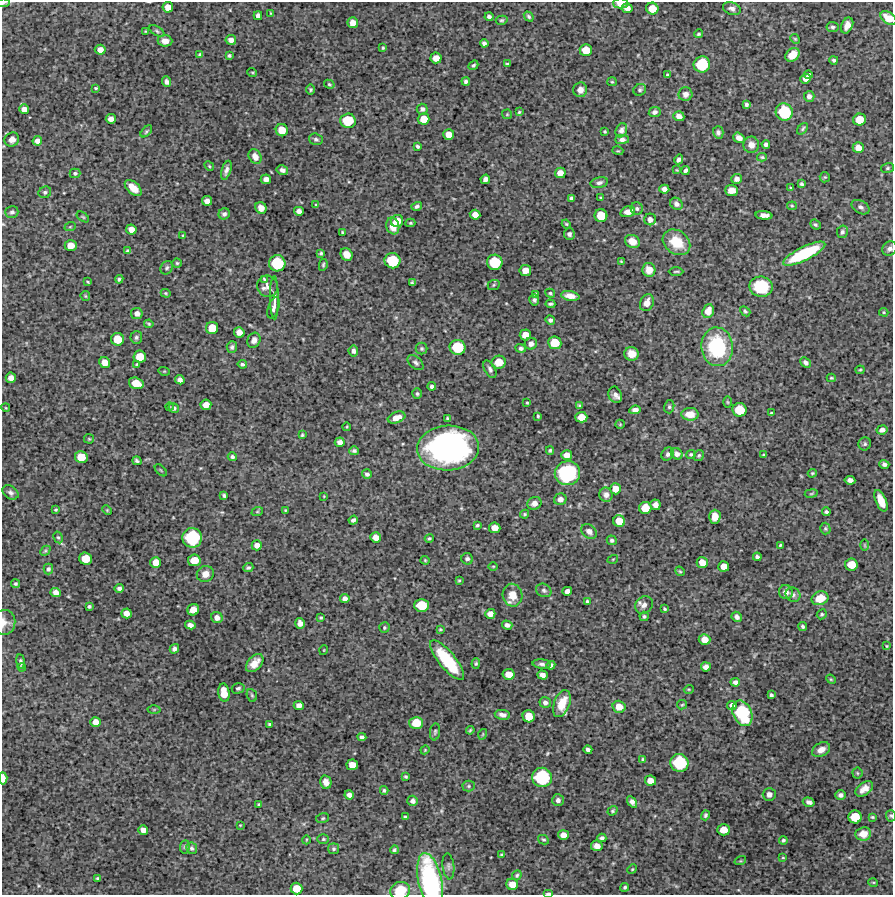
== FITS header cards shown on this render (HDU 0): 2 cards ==
NAXIS1  =                  891 /Length X axis
NAXIS2  =                  893 /Length Y axis

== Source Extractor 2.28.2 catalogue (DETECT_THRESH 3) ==
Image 891 x 893 px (HDU 0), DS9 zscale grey, 1 PNG px = 1 image px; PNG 895 x 897 px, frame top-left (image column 1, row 893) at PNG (2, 2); each listed source drawn as its Kron ellipse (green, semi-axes under 4 px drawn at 4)
Background 4400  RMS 240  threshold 713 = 3 sigma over >= 5 px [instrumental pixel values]
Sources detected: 418; all 418 listed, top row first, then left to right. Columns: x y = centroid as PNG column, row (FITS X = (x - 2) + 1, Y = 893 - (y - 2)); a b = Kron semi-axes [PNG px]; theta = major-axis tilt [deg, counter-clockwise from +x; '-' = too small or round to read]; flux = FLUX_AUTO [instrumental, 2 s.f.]
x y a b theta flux
3 3 7 4 8 2.9e+04
621 3 7 5 0 1.8e+05
168 7 5 5 - 1.4e+05
627 8 5 4 - 8.5e+04
652 9 6 6 - 2.4e+05
732 9 9 6 -20 5.9e+04
271 13 3 2 - 1.5e+04
258 16 4 4 - 7.0e+04
489 17 4 3 - 4.0e+04
529 17 5 4 - 2.8e+04
888 18 9 5 -34 1.8e+05
502 20 6 4 14 2.2e+04
353 23 5 5 - 1.2e+05
847 25 8 5 65 1.2e+05
832 27 6 5 - 3.4e+04
146 31 3 2 - 1.5e+04
157 31 8 4 -31 3.2e+04
698 34 4 3 - 2.6e+04
795 39 5 4 - 1.8e+04
231 40 5 5 - 8.3e+04
165 41 7 5 -5 1.0e+05
484 43 4 4 - 4.1e+04
383 48 4 3 - 1.9e+04
100 50 5 5 - 1.1e+05
586 50 6 6 - 2.4e+05
200 54 4 4 - 2.4e+04
792 55 8 6 41 2.3e+05
229 56 4 3 - 2.6e+04
436 58 5 5 - 1.5e+05
834 60 4 4 - 2.8e+04
507 64 4 3 - 2.3e+04
702 64 8 8 - 6.6e+05
473 65 5 3 - 2.3e+04
252 72 5 3 - 1.4e+04
667 75 3 3 - 2.2e+04
808 75 4 4 - 3.6e+04
806 79 5 4 - 9.2e+04
466 81 4 3 - 3.6e+04
167 82 5 4 - 4.6e+04
612 82 5 4 - 1.9e+04
329 84 5 4 - 2.0e+04
96 88 3 3 - 1.7e+04
311 90 5 4 - 2.3e+04
580 90 7 7 - 8.5e+04
640 90 6 5 - 3.0e+04
685 94 7 6 - 8.3e+04
809 96 5 5 - 5.3e+04
746 104 4 4 - 3.3e+04
24 109 5 5 - 1.0e+05
422 109 5 5 - 4.7e+04
519 112 3 3 - 1.6e+04
655 112 6 5 - 5.3e+04
784 112 9 8 - 7.7e+05
507 114 5 5 - 1.7e+04
679 116 5 5 - 8.7e+04
111 119 5 5 - 8.9e+04
424 119 6 5 - 1.8e+05
860 119 6 6 - 2.5e+05
348 121 8 7 - 4.7e+05
803 129 7 3 50 2.5e+04
282 130 6 6 - 2.3e+05
621 130 7 5 66 6.0e+04
146 131 7 4 46 2.6e+04
605 131 3 3 - 1.8e+04
718 132 6 5 - 4.5e+04
449 134 5 5 - 1.6e+05
739 138 6 4 -35 8.4e+04
12 139 7 7 - 8.2e+04
316 139 7 5 -18 3.6e+04
622 139 6 4 1 5.3e+04
37 141 5 4 - 8.7e+04
766 144 4 4 - 4.6e+04
751 145 8 8 - 1.1e+05
417 146 4 3 - 2.8e+04
858 148 5 5 - 1.4e+05
618 151 5 3 - 1.4e+04
255 157 8 6 -56 1.1e+05
762 157 5 4 - 2.1e+04
679 159 5 4 - 4.9e+04
209 166 5 4 - 2.0e+04
888 168 6 5 - 2.7e+04
226 170 10 4 72 5.9e+04
282 170 6 5 - 5.3e+04
677 170 4 2 - 1.1e+04
686 170 4 3 - 3.5e+04
75 173 5 4 - 3.1e+04
560 173 5 5 - 1.3e+05
825 177 5 5 - 1.7e+04
266 179 5 5 - 8.3e+04
485 179 5 4 - 6.8e+04
737 179 5 5 - 6.1e+04
599 183 9 5 12 4.8e+04
802 184 4 3 - 2.8e+04
133 188 10 6 -42 1.5e+05
791 188 4 3 - 1.7e+04
664 189 5 4 - 6.8e+04
732 190 6 5 - 1.2e+05
45 192 6 5 - 3.7e+04
571 198 4 3 - 3.3e+04
601 198 3 2 - 1.5e+04
207 201 5 4 - 9.0e+04
676 204 7 5 -43 5.5e+04
316 205 3 3 - 1.3e+04
417 206 5 4 - 3.9e+04
792 206 5 4 - 1.8e+04
861 207 9 6 -30 5.9e+04
261 208 6 5 - 9.6e+04
637 208 6 6 - 4.2e+04
299 211 5 4 - 6.6e+04
12 212 6 6 - 4.1e+04
628 212 7 5 17 1.0e+05
224 214 6 5 - 4.7e+04
475 215 5 4 - 1.2e+05
764 215 8 4 -5 8.7e+04
601 216 6 6 - 3.4e+05
83 217 7 3 -36 2.0e+04
650 219 6 6 - 7.0e+04
397 221 6 6 - 2.0e+05
410 223 5 4 - 2.2e+04
566 224 4 3 - 1.7e+04
815 225 5 4 - 2.7e+04
393 226 8 6 -75 1.7e+05
70 227 6 3 19 1.7e+04
131 229 5 5 - 1.2e+05
342 232 3 2 - 1.5e+04
842 232 6 5 - 3.7e+04
569 234 6 5 - 4.3e+04
183 235 4 3 - 1.4e+04
632 241 8 6 -29 1.4e+05
676 242 15 11 -36 4.2e+05
71 245 6 5 - 1.8e+05
890 249 7 7 - 6.2e+04
128 251 4 4 - 3.4e+04
321 253 3 3 - 2.2e+04
347 254 6 5 - 1.4e+05
804 254 23 7 26 1.1e+06
392 261 8 7 - 5.8e+05
621 261 3 2 - 1.3e+04
495 262 8 7 - 5.6e+05
177 263 4 4 - 2.2e+04
277 263 8 8 - 6.7e+05
323 265 6 4 80 2.4e+04
167 268 7 6 - 3.5e+04
525 270 5 5 - 1.5e+05
649 270 7 6 - 1.6e+05
676 271 7 3 0 2.3e+04
119 279 4 3 - 2.5e+04
264 279 3 2 - 1.5e+04
88 282 4 2 - 1.7e+04
412 283 3 3 - 2.4e+04
494 285 6 5 - 2.2e+04
267 286 11 10 - 9.5e+04
761 287 11 10 - 6.4e+05
166 293 5 4 - 1.7e+04
550 293 5 4 - 2.3e+04
535 294 4 3 - 2.6e+04
85 296 5 4 - 1.7e+04
570 296 9 5 -10 1.1e+05
274 298 22 4 -90 7.5e+04
534 300 6 5 - 3.8e+04
647 303 9 6 65 1.2e+05
550 304 5 3 - 2.9e+04
274 308 11 5 73 6.5e+04
708 311 7 5 70 1.3e+05
745 311 6 4 -42 2.9e+04
884 312 4 4 - 1.7e+04
137 313 6 5 - 8.2e+04
550 320 5 4 - 4.4e+04
149 324 5 4 - 1.9e+04
212 328 6 6 - 2.7e+05
239 332 5 5 - 1.2e+05
525 335 6 5 - 1.7e+05
136 337 6 6 - 3.4e+04
117 339 6 6 - 3.0e+05
254 340 8 6 67 6.5e+04
555 343 6 6 - 3.2e+05
531 344 6 6 - 8.1e+04
232 347 6 5 - 3.8e+04
457 347 8 7 - 5.4e+05
717 347 19 16 -83 1.2e+06
521 348 5 4 - 4.0e+04
422 349 6 6 - 2.6e+04
353 351 5 5 - 4.6e+04
631 354 7 7 - 1.7e+05
140 357 6 6 - 2.6e+05
105 362 6 5 - 1.4e+05
499 362 7 6 - 2.4e+05
416 363 9 5 -41 4.4e+04
806 363 6 4 -44 5.0e+04
137 364 4 4 - 1.9e+04
242 364 4 4 - 3.4e+04
490 369 10 5 -61 4.9e+04
860 370 4 4 - 1.8e+04
164 371 6 3 -17 1.4e+04
11 378 5 5 - 1.1e+05
831 378 4 3 - 2.0e+04
180 380 5 4 - 6.0e+04
136 383 7 5 -17 2.7e+05
432 386 4 3 - 4.4e+04
417 394 5 4 - 2.8e+04
615 395 8 6 -68 7.1e+04
727 402 5 3 - 1.6e+04
527 403 3 3 - 1.6e+04
206 405 5 5 - 1.4e+05
580 406 4 3 - 2.3e+04
169 407 4 2 - 1.3e+04
669 407 6 5 - 3.0e+04
6 408 4 3 - 1.4e+04
174 408 5 4 - 3.5e+04
635 410 6 4 10 6.6e+04
740 410 7 7 - 3.8e+05
771 413 3 3 - 1.6e+04
690 414 8 6 -3 1.9e+05
538 416 3 3 - 1.9e+04
581 417 6 5 - 2.0e+05
396 418 9 5 20 1.4e+05
448 419 4 3 - 2.9e+04
620 424 5 4 - 1.6e+04
347 427 4 3 - 1.4e+04
882 430 5 4 - 7.5e+04
302 435 4 3 - 2.1e+04
89 439 5 5 - 1.8e+04
340 442 5 4 - 7.3e+04
865 444 6 6 - 3.2e+04
448 448 31 22 3 4.5e+06
550 450 4 3 - 2.2e+04
354 451 5 4 - 3.2e+04
668 454 7 5 51 4.3e+04
677 454 6 5 - 5.9e+04
567 455 5 5 - 1.2e+05
691 455 5 4 - 2.7e+04
699 455 6 4 57 2.5e+04
764 455 3 2 - 1.7e+04
81 457 6 6 - 2.6e+05
232 457 4 4 - 3.6e+04
137 461 5 3 - 2.8e+04
884 464 5 4 - 4.4e+04
161 470 7 3 -45 1.4e+04
567 473 13 12 - 1.3e+06
812 473 4 3 - 1.8e+04
367 474 5 4 - 4.0e+04
850 480 5 4 - 6.2e+04
615 489 5 5 - 1.6e+05
10 492 9 6 -34 4.9e+04
811 493 6 3 9 1.7e+04
224 495 4 3 - 2.7e+04
606 495 7 6 - 6.9e+04
324 496 3 2 - 1.1e+04
560 499 6 6 - 6.9e+04
881 501 11 5 -67 2.4e+05
534 503 7 6 - 8.2e+04
655 505 5 5 - 7.1e+04
645 508 6 6 - 2.5e+05
56 510 3 3 - 1.8e+04
107 510 5 4 - 1.6e+04
285 510 3 3 - 1.5e+04
257 512 6 4 19 1.7e+04
826 512 4 3 - 3.6e+04
525 514 4 3 - 1.9e+04
715 517 7 6 - 1.6e+05
353 520 5 4 - 4.4e+04
619 521 6 5 - 2.3e+05
477 525 4 3 - 2.1e+04
495 528 6 5 - 1.5e+05
825 529 6 5 - 2.6e+04
589 531 8 6 -36 8.0e+04
58 537 6 4 -61 2.7e+04
376 537 5 5 - 1.2e+05
192 538 10 10 - 1.0e+06
429 538 4 4 - 2.3e+04
612 540 5 4 - 3.1e+04
257 545 5 5 - 8.7e+04
780 545 4 3 - 1.9e+04
865 545 6 4 -89 1.9e+04
45 551 6 4 44 2.0e+04
757 557 4 3 - 3.9e+04
86 559 6 6 - 3.0e+05
467 559 6 5 - 4.2e+04
613 559 5 3 - 1.4e+04
194 560 6 6 - 2.5e+05
425 560 4 4 - 1.7e+04
156 562 5 5 - 1.6e+05
702 562 5 5 - 1.6e+05
851 565 6 6 - 2.7e+05
493 566 5 3 - 1.3e+04
724 566 5 5 - 1.4e+05
248 568 5 4 - 3.1e+04
48 569 5 4 - 3.1e+04
680 571 5 4 - 1.9e+04
205 574 8 8 - 1.2e+05
459 580 3 2 - 1.6e+04
15 584 4 4 - 2.2e+04
119 588 4 4 - 3.6e+04
544 590 8 6 -29 3.8e+04
567 591 5 4 - 7.7e+04
56 592 5 4 - 8.6e+04
786 592 7 6 - 8.3e+04
512 595 11 10 - 2.2e+05
793 595 7 7 - 4.8e+04
345 598 4 4 - 5.6e+04
820 598 8 6 21 2.6e+05
587 601 4 4 - 2.8e+04
421 605 7 6 - 4.1e+05
644 605 9 8 - 8.0e+04
89 606 3 3 - 2.6e+04
665 609 4 3 - 2.0e+04
193 610 6 5 - 1.8e+05
126 613 5 5 - 1.1e+05
490 614 5 5 - 1.2e+05
822 614 5 4 - 2.6e+04
644 616 4 4 - 2.8e+04
737 617 5 4 - 6.4e+04
217 618 6 5 - 8.3e+04
321 618 4 4 - 2.2e+04
4 622 12 11 - 1.1e+05
300 623 5 5 - 8.8e+04
190 625 5 4 - 7.8e+04
507 625 5 4 - 4.8e+04
803 626 5 4 - 2.6e+04
384 628 5 5 - 2.4e+04
440 629 4 3 - 1.5e+04
704 640 6 5 - 1.8e+05
887 646 4 3 - 1.5e+04
174 649 5 4 - 4.6e+04
324 650 5 3 - 1.2e+04
447 660 24 8 -51 6.8e+05
21 662 7 3 -81 3.0e+04
255 663 11 6 47 1.5e+05
476 664 5 4 - 2.4e+04
542 664 9 4 -4 4.4e+04
551 665 4 4 - 4.2e+04
22 667 4 3 - 2.0e+04
706 667 5 4 - 8.4e+04
509 674 6 5 - 1.9e+05
542 675 5 4 - 6.9e+04
831 679 5 4 - 1.8e+04
735 682 5 4 - 6.2e+04
238 688 6 5 - 3.2e+04
689 689 5 3 - 1.4e+04
224 693 9 5 -81 2.8e+05
252 695 6 5 - 2.5e+04
771 695 4 3 - 3.0e+04
545 702 6 5 - 5.7e+04
562 704 14 8 70 3.0e+05
299 705 5 4 - 8.0e+04
682 705 5 4 - 2.1e+04
732 705 4 4 - 6.2e+04
619 707 6 6 - 1.7e+05
154 709 6 4 1 1.6e+04
742 713 13 9 -65 1.1e+06
502 715 8 5 -9 6.8e+04
529 716 6 6 - 2.4e+05
96 722 5 5 - 1.3e+05
416 723 7 6 - 2.8e+05
270 724 4 3 - 2.3e+04
470 730 4 3 - 2.0e+04
435 732 8 5 82 3.0e+04
483 734 5 3 - 1.4e+04
362 737 4 4 - 4.8e+04
425 750 4 4 - 1.4e+04
588 750 4 4 - 4.3e+04
821 750 9 6 29 1.1e+05
643 759 3 3 - 1.6e+04
679 763 9 9 - 8.6e+05
352 765 6 5 - 1.6e+05
857 773 5 5 - 2.2e+04
406 777 4 3 - 2.3e+04
542 777 10 9 - 1.1e+06
3 778 6 3 -85 1.3e+05
650 780 5 5 - 1.3e+05
326 782 7 5 -77 8.8e+04
469 786 6 5 - 3.0e+04
864 789 10 6 37 1.2e+05
384 790 4 4 - 2.5e+04
769 794 6 6 - 6.8e+04
349 795 4 4 - 6.7e+04
840 795 5 5 - 5.6e+04
558 800 6 6 - 5.8e+04
412 801 5 5 - 6.0e+04
632 802 6 4 -56 6.7e+04
809 802 6 4 -16 5.8e+04
259 804 3 3 - 1.8e+04
612 811 5 4 - 2.3e+04
705 815 5 4 - 2.7e+04
891 816 6 5 - 2.6e+04
405 817 4 3 - 2.1e+04
855 817 6 6 - 3.4e+05
872 817 4 3 - 2.0e+04
323 818 6 5 - 2.2e+04
240 825 2 2 - 9.9e+03
143 830 5 5 - 1.0e+05
724 830 6 5 - 2.0e+05
863 834 8 6 6 1.5e+05
563 835 5 5 - 1.2e+05
602 838 4 4 - 4.6e+04
323 839 6 5 - 2.5e+04
306 840 4 3 - 1.3e+04
543 840 5 4 - 2.4e+04
783 840 4 3 - 2.7e+04
597 846 6 5 - 8.5e+04
185 847 7 5 83 2.3e+04
192 848 6 5 - 3.1e+04
334 849 5 5 - 2.9e+04
394 850 4 4 - 2.6e+04
502 855 3 3 - 2.4e+04
783 858 4 2 - 1.4e+04
740 861 6 3 17 1.5e+04
448 866 13 6 -83 5.0e+04
632 869 5 4 - 1.8e+04
517 875 5 4 - 2.5e+04
98 878 4 3 - 2.2e+04
430 881 28 12 -77 2.5e+06
873 882 5 3 - 1.3e+04
512 884 6 5 - 1.7e+05
625 887 4 4 - 2.7e+04
296 888 6 6 - 2.3e+05
400 891 10 8 23 3.5e+05
548 893 5 2 - 3.6e+04
At the frame edge (FLAGS 8, measured only in part): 11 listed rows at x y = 3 3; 621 3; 888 18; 12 212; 890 249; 4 622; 3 778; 891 816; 430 881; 400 891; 548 893